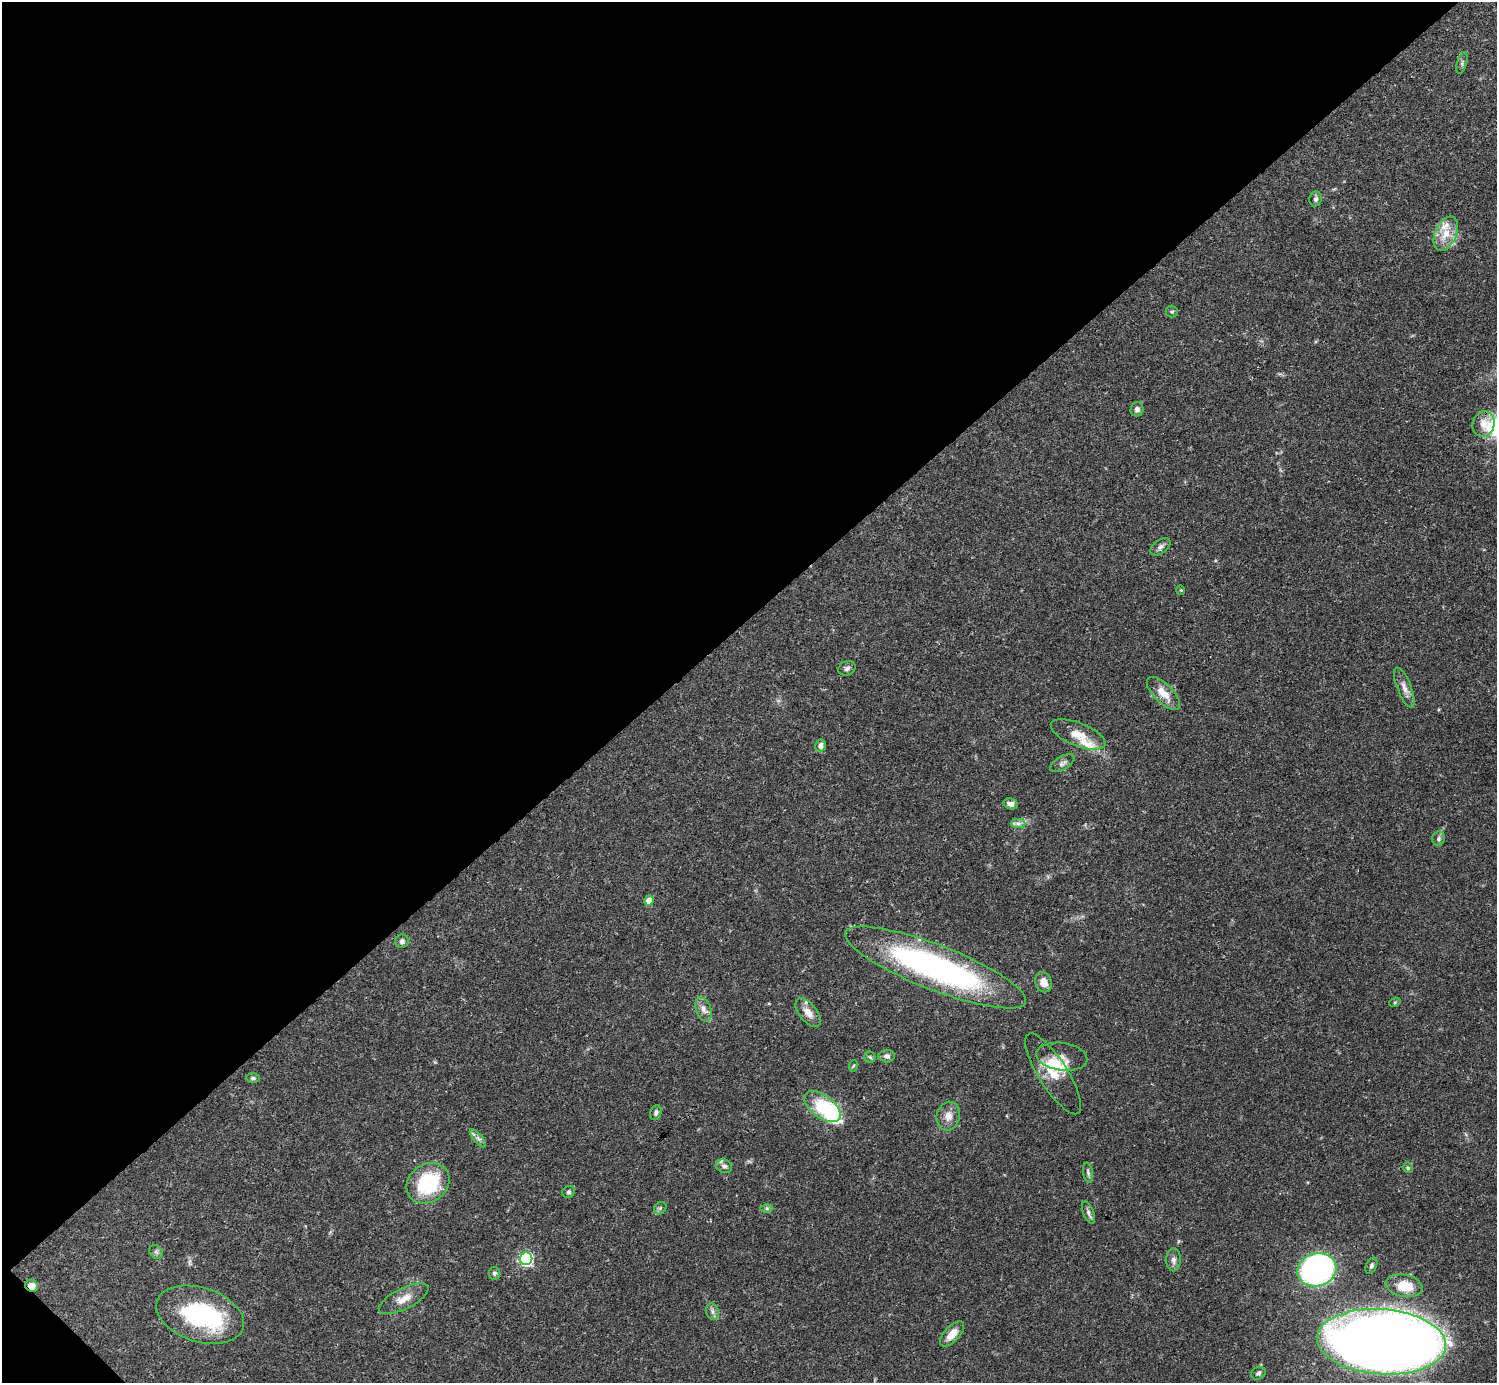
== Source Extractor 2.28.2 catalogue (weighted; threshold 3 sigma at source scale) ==
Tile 5 of 4 x 4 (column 1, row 2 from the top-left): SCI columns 1-1495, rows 2921-4301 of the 5982 x 5981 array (HDU 1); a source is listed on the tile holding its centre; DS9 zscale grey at full resolution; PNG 1499 x 1385 px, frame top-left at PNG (2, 2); each listed source drawn as its Kron ellipse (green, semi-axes under 4 px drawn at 4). Shown black and unused: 45% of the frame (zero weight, under 3 of 4 exposures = <1% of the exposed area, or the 3 px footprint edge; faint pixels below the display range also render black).
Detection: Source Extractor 2.28.2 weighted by HDU 2 'WHT'; one run over the whole footprint, this tile lists its part. Background 0.0408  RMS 0.0027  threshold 0.012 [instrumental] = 3 sigma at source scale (4.5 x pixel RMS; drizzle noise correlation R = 1.50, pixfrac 1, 0.05/0.05 arcsec/px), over >= 5 px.
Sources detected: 66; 2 inside a brighter object's white glare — neither listed nor drawn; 8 inside a brighter listed object's ellipse — not listed separately; the other 56 listed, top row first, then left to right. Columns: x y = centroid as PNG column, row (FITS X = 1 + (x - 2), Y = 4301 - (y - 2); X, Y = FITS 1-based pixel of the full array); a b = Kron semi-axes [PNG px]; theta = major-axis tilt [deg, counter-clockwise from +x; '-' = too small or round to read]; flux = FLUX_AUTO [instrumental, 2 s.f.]
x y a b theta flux
1462 63 11 4 73 0.71
1316 199 7 6 - 0.72
1446 234 18 11 66 4.3
1172 312 6 6 - 0.5
1137 409 7 6 - 0.91
1484 424 13 11 74 2.8
1160 547 11 6 37 0.98
1181 590 4 4 - 0.28
847 668 9 7 27 0.87
1404 688 21 7 -68 2
1163 693 21 9 -45 3.8
1078 734 29 11 -22 4.5
821 745 6 5 - 1.3
1062 763 14 6 31 1.1
1010 804 7 5 -14 1.2
1018 823 7 4 -1 0.8
1439 839 7 6 - 0.69
649 900 5 4 - 4.2
402 941 7 6 - 0.84
935 967 97 22 -21 80
1043 982 10 8 -69 2.4
1395 1002 6 3 19 0.27
703 1009 13 7 -71 1.7
808 1013 17 9 -51 2.3
887 1056 8 6 0 1
870 1057 5 5 - 0.44
1062 1057 26 13 -8 2.6
853 1066 6 3 71 0.33
1053 1074 47 14 -58 7.2
253 1078 7 5 0 0.55
822 1107 21 11 -37 16
656 1113 8 5 68 0.72
948 1116 14 11 76 2.5
478 1138 11 3 -50 0.81
724 1166 8 7 - 0.83
1408 1168 5 5 - 0.41
1088 1173 10 5 -80 0.68
428 1183 23 19 35 19
569 1192 7 5 37 0.51
660 1208 7 5 45 0.56
767 1208 6 4 -1 0.44
1088 1213 12 5 -69 0.88
156 1252 7 6 - 0.66
526 1259 6 6 - 54
1174 1260 11 7 90 1.3
1371 1266 8 5 64 0.65
1317 1270 20 16 16 81
494 1273 6 5 - 0.56
31 1286 7 6 - 1.8
1404 1286 18 11 -11 6
404 1299 27 10 26 3.4
713 1312 8 6 -73 0.9
200 1315 45 27 -18 29
952 1334 15 7 48 3.3
1381 1342 65 32 -4 610
1258 1373 7 6 - 0.67
Overlapping masked pixels (flux is a lower limit): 2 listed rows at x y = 935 967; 31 1286